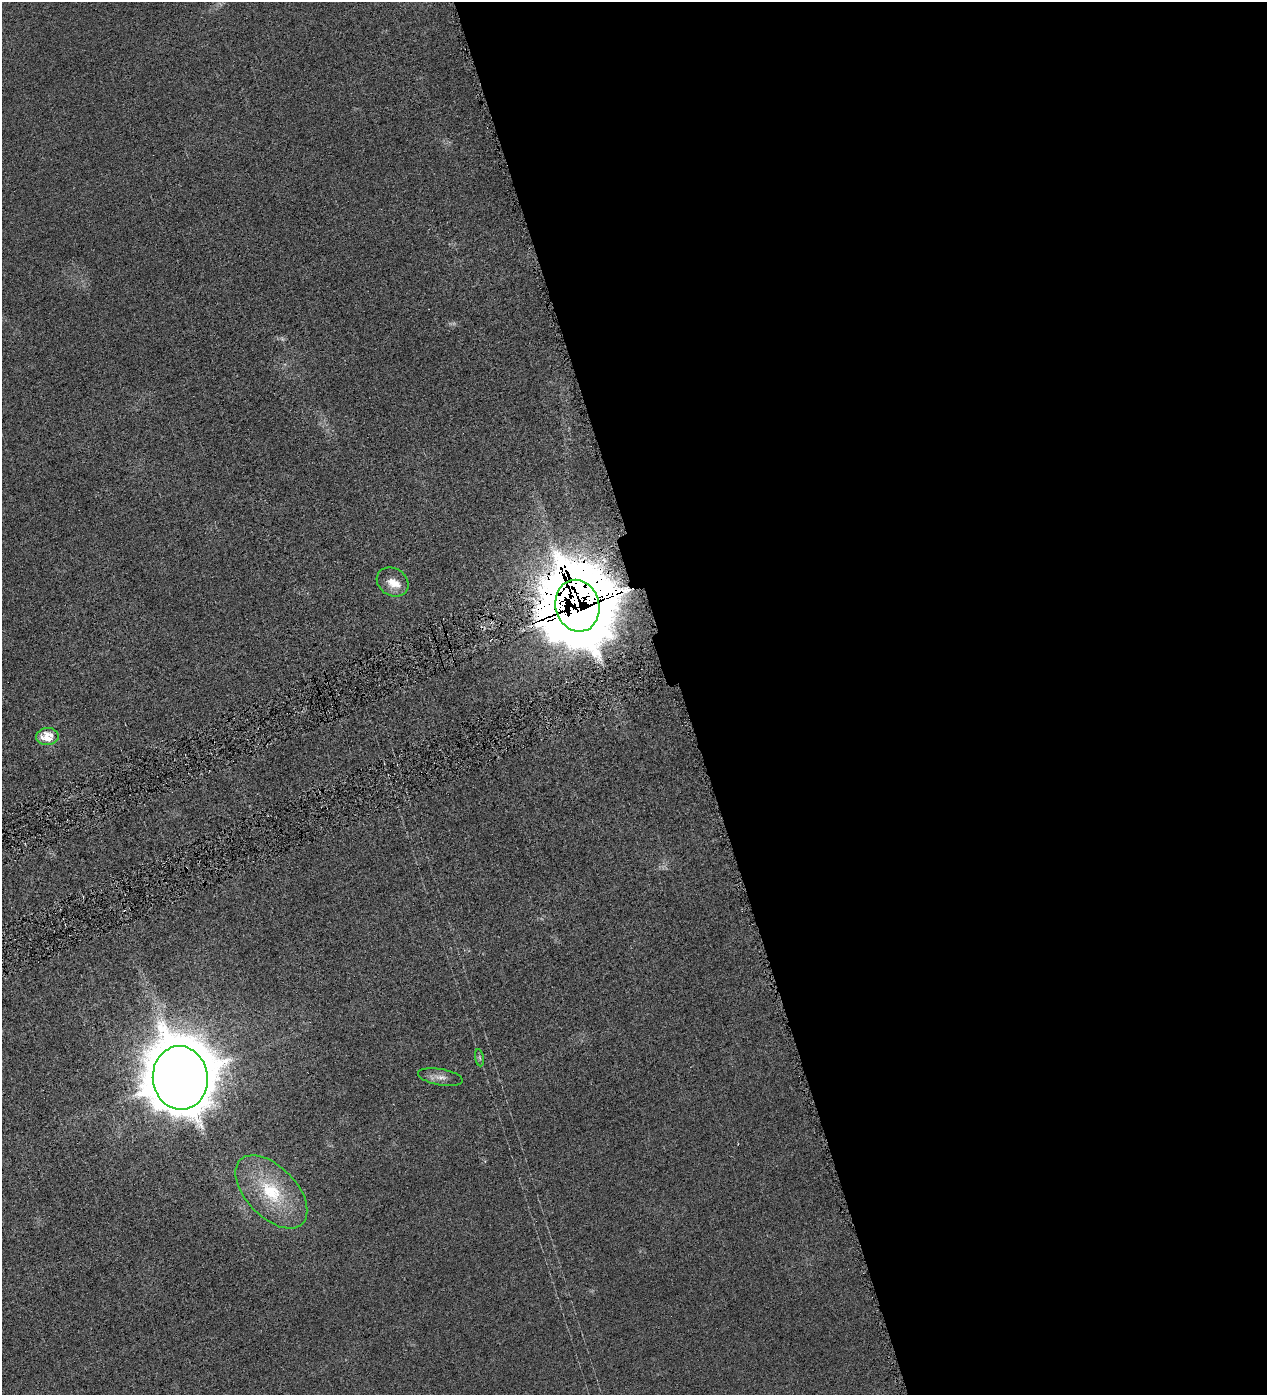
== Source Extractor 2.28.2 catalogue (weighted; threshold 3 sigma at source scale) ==
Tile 8 of 4 x 4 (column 4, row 2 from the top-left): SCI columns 3956-5220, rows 2789-4181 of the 5513 x 5577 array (HDU 1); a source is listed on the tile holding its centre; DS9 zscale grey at full resolution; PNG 1269 x 1397 px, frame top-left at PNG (2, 2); each listed source drawn as its Kron ellipse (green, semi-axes under 4 px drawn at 4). Shown black and unused: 46% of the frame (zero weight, under 4 of 8 exposures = <1% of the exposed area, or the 3 px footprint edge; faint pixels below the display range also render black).
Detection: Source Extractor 2.28.2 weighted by HDU 2 'WHT'; one run over the whole footprint, this tile lists its part. Background 0.0133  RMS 0.0042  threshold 0.0173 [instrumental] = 3 sigma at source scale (4.09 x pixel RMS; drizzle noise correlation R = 1.36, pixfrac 0.8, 0.05/0.05 arcsec/px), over >= 5 px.
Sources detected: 8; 1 inside a brighter listed object's ellipse — not listed separately; the other 7 listed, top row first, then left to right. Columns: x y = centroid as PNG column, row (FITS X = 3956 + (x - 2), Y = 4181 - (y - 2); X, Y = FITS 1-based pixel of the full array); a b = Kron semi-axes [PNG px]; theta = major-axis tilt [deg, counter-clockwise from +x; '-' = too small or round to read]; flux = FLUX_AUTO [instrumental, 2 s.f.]
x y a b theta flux
393 582 17 13 -33 5.2
577 606 26 22 -76 5700
47 737 11 8 4 8.4
479 1058 9 4 -80 0.76
440 1077 23 8 -10 2.9
180 1078 32 27 -83 2300
271 1192 45 25 -46 26
Overlapping masked pixels (flux is a lower limit): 1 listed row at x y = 577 606